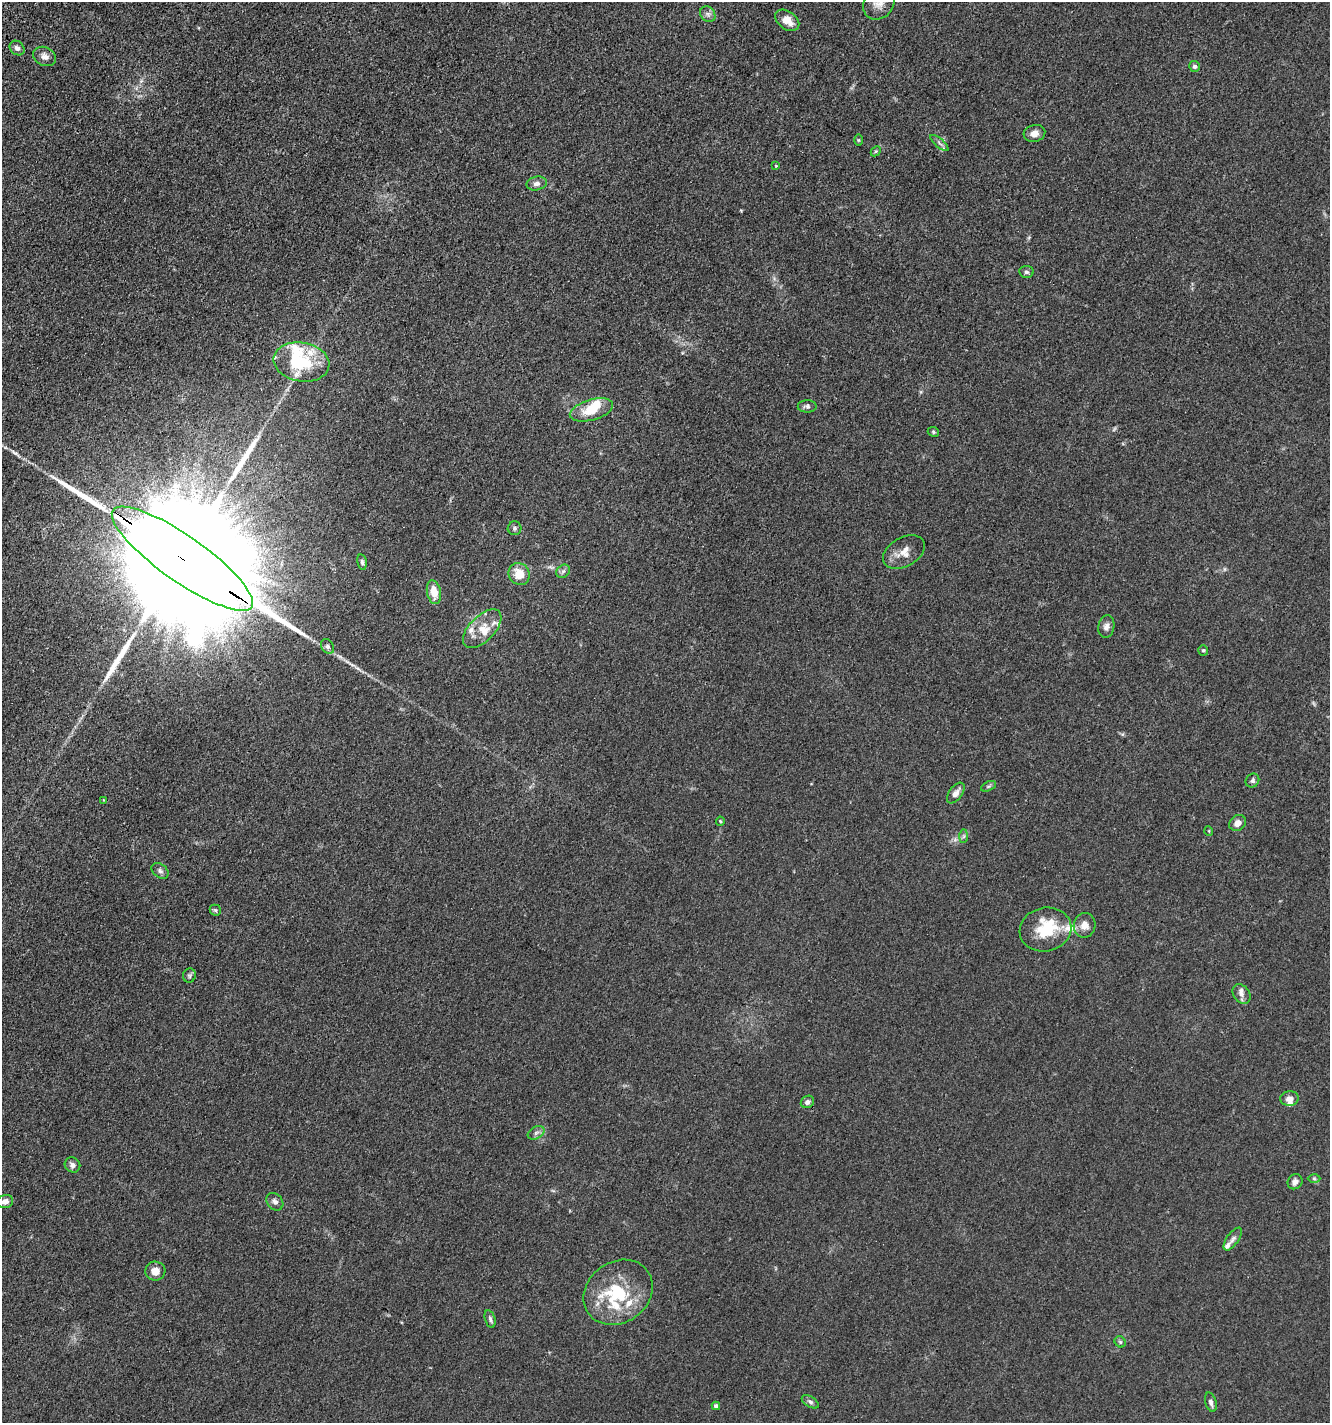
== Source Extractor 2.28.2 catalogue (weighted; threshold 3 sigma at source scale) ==
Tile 11 of 4 x 4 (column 3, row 3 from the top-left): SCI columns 3146-4473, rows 1630-3050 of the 6106 x 6096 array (HDU 1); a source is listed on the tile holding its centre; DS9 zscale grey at full resolution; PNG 1332 x 1425 px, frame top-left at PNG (2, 2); each listed source drawn as its Kron ellipse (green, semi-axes under 4 px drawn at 4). Shown black and unused: <1% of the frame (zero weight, under 3 of 4 exposures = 11% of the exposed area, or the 3 px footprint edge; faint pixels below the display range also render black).
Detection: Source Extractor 2.28.2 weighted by HDU 2 'WHT'; one run over the whole footprint, this tile lists its part. Background 0.0444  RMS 0.0053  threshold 0.0239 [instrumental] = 3 sigma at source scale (4.5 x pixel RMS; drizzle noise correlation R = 1.50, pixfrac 1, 0.05/0.05 arcsec/px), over >= 5 px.
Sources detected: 76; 2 inside a brighter object's white glare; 3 long thin detections or spike segments (spike, bleed or trail) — neither listed nor drawn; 13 inside a brighter listed object's ellipse — not listed separately; the other 58 listed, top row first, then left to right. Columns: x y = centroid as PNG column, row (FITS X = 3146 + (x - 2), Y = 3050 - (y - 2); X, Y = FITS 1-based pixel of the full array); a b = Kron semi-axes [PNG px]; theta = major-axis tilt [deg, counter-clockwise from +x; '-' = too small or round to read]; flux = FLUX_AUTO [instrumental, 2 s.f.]
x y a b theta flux
879 3 17 14 50 5.6
708 14 8 7 - 1.9
787 20 13 9 -36 5.6
17 48 8 6 -41 1.8
45 56 12 9 -25 2.9
1195 66 5 5 - 1.3
1034 133 11 8 14 3.3
858 140 6 4 89 0.59
939 143 11 3 -41 1.2
876 151 6 4 45 0.66
776 165 3 2 - 0.89
537 183 10 7 11 2.1
1026 272 7 6 - 1.3
301 362 28 19 -10 24
807 406 9 6 0 1.5
591 410 22 10 16 11
933 432 6 4 -22 0.75
515 528 7 7 - 1.1
904 552 22 14 29 6.9
182 559 84 23 -35 65000
362 562 8 4 -80 1.2
563 571 7 6 - 1.4
519 574 11 10 - 9.2
434 592 12 7 -79 7
1106 627 11 8 80 2.4
482 629 24 12 45 8.8
327 646 8 6 -57 1.4
1203 650 5 5 - 0.84
1252 781 7 6 - 1.3
989 786 8 4 26 0.82
956 793 12 6 53 2.9
103 800 3 2 - 0.41
720 821 4 4 - 0.57
1238 823 9 7 35 3.4
1209 831 5 3 - 0.41
964 836 7 4 89 0.88
160 871 9 6 -39 1.6
215 910 5 5 - 0.78
1084 925 12 11 - 4.5
1045 930 26 22 12 20
189 975 7 6 - 1.1
1241 994 11 8 -53 2.6
1289 1098 9 7 6 2.8
807 1102 7 6 - 1.9
536 1133 9 6 29 1.7
72 1165 8 7 - 2.1
1314 1179 6 4 -2 0.71
1295 1182 8 7 - 2.2
5 1202 8 6 16 3.4
275 1202 10 7 -48 2.1
1233 1239 13 6 56 2
155 1271 10 9 - 4.2
618 1292 37 30 35 33
490 1319 9 5 -75 1.2
1120 1342 6 5 - 0.93
810 1402 9 5 -32 1.3
1211 1402 10 5 -74 1.7
716 1406 4 4 - 1.6
Overlapping masked pixels (flux is a lower limit): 1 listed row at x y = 182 559
Isophote crosses this tile's border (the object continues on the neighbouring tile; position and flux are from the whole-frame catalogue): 2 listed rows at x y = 879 3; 5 1202